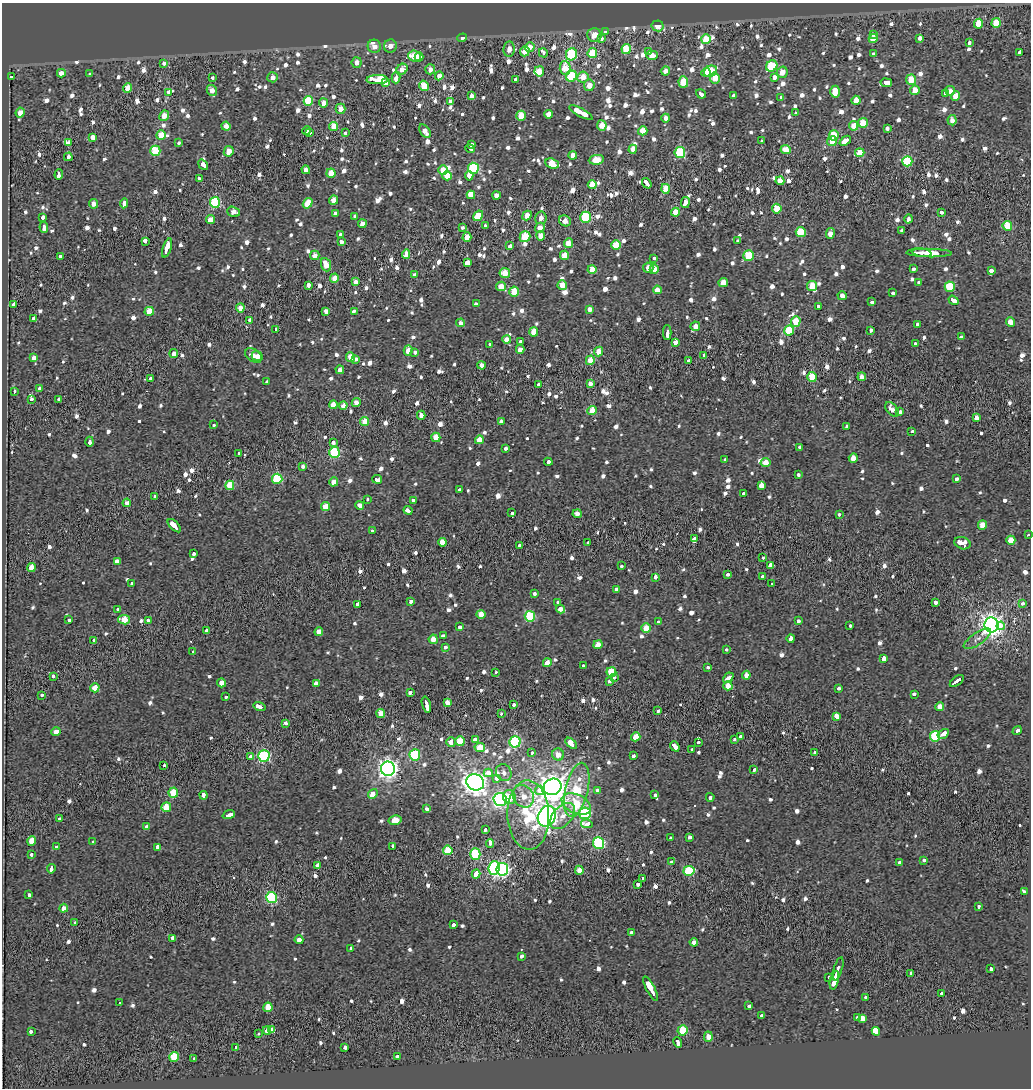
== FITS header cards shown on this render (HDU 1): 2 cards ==
NAXIS1  =                 1029
NAXIS2  =                 1086

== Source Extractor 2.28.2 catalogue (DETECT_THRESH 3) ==
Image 1029 x 1086 px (HDU 1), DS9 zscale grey, 1 PNG px = 1 image px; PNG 1033 x 1090 px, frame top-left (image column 1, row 1086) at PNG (2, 3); each listed source drawn as its Kron ellipse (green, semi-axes under 4 px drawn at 4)
Background -0.0786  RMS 0.052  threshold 0.157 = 3 sigma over >= 5 px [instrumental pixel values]
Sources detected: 1145; of the 1145, the 500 brightest by FLUX_AUTO listed and drawn (645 fainter detections omitted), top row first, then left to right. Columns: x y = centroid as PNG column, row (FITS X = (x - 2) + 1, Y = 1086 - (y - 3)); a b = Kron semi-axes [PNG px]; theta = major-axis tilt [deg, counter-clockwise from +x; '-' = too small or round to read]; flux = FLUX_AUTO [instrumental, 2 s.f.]
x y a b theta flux
996 23 5 4 - 84
978 24 5 4 - 82
658 26 6 5 - 39
605 31 3 3 - 38
874 34 3 3 - 51
594 35 7 7 - 46
462 38 5 3 - 35
920 38 3 3 - 81
601 39 3 3 - 41
706 39 5 5 - 120
873 39 4 4 - 54
970 43 3 3 - 26
374 46 7 6 - 25
390 46 6 6 - 28
530 47 5 5 - 42
509 49 8 5 82 29
626 49 5 4 - 120
525 51 5 4 - 42
649 52 3 3 - 25
1020 52 3 3 - 160
543 53 4 3 - 32
592 53 5 4 - 94
571 54 6 5 - 280
873 54 4 3 - 32
652 55 6 4 -1 43
414 56 6 5 - 75
419 57 4 4 - 31
164 63 3 3 - 37
357 63 5 5 - 22
772 66 6 5 - 170
565 68 7 5 -85 76
402 69 6 5 - 37
430 69 5 5 - 27
539 71 5 4 - 65
665 71 5 4 - 24
710 71 7 5 29 120
706 72 4 4 - 55
782 72 6 5 - 44
61 73 4 4 - 25
90 74 4 3 - 29
439 76 4 4 - 28
571 76 6 5 - 200
12 77 3 3 - 39
272 77 5 5 - 25
583 77 6 5 - 47
774 77 4 3 - 150
213 78 3 3 - 36
396 78 6 3 76 66
715 78 5 5 - 55
515 79 4 3 - 52
377 80 11 4 1 340
911 80 5 5 - 78
683 82 5 5 - 95
385 83 4 4 - 28
886 83 6 4 -9 300
589 85 5 5 - 40
424 86 5 4 - 100
128 88 5 4 - 73
212 90 6 5 - 29
915 90 5 4 - 50
950 91 5 5 - 22
169 92 3 3 - 150
835 92 6 5 - 68
945 93 4 3 - 46
701 94 5 3 - 120
471 96 4 3 - 21
734 96 3 3 - 59
955 96 4 4 - 51
781 98 4 3 - 40
856 100 4 4 - 44
308 101 5 4 - 170
450 101 3 3 - 24
324 103 4 4 - 31
340 109 5 5 - 33
20 113 5 4 - 37
581 113 13 3 -28 380
795 113 3 3 - 38
548 114 4 4 - 35
164 116 5 5 - 42
521 116 5 4 - 74
666 118 4 4 - 22
952 120 5 4 - 22
863 123 5 5 - 77
226 126 4 4 - 25
334 126 4 4 - 76
602 126 5 4 - 49
854 126 5 4 - 43
887 128 3 3 - 56
307 130 4 3 - 22
425 131 7 4 -57 28
643 131 5 4 - 66
310 133 3 3 - 50
345 133 3 3 - 29
161 135 5 4 - 70
834 135 5 5 - 110
92 137 3 3 - 370
762 141 3 3 - 30
832 141 5 5 - 36
845 141 6 3 41 230
69 143 4 3 - 46
179 143 3 3 - 27
472 145 4 3 - 57
470 149 5 3 - 24
633 149 4 4 - 29
786 150 5 4 - 42
155 151 5 5 - 180
229 151 5 4 - 36
680 152 5 5 - 300
860 153 4 4 - 60
573 155 4 4 - 28
68 157 4 3 - 630
596 160 7 5 6 60
907 161 5 5 - 220
552 164 7 5 -25 79
203 165 6 3 -53 68
473 168 5 5 - 260
306 170 4 4 - 30
443 170 5 4 - 52
331 173 4 4 - 53
59 174 5 3 - 240
447 176 4 4 - 80
469 176 5 4 - 77
199 178 3 3 - 99
780 181 4 4 - 42
647 183 6 3 -53 130
592 184 4 4 - 62
665 189 5 4 - 72
471 195 4 3 - 850
496 195 4 4 - 30
333 200 4 4 - 34
215 202 5 5 - 260
685 202 5 4 - 210
124 203 5 3 - 78
308 203 6 4 57 79
94 204 4 4 - 24
777 209 5 4 - 74
234 212 6 5 - 30
675 212 4 4 - 46
942 212 3 3 - 49
335 214 4 3 - 240
527 215 5 4 - 46
355 216 4 3 - 30
478 216 6 3 57 530
586 217 5 5 - 240
43 218 4 3 - 44
541 218 6 5 - 27
211 219 4 4 - 40
909 219 4 3 - 76
565 221 6 5 - 31
362 224 4 4 - 33
485 226 3 3 - 31
1007 226 5 5 - 100
44 227 5 3 - 130
462 228 3 3 - 36
540 228 5 4 - 34
902 231 3 3 - 30
801 232 5 5 - 120
340 234 3 3 - 49
830 234 5 4 - 28
541 236 5 4 - 42
467 237 5 4 - 59
525 237 5 5 - 100
738 240 3 3 - 34
145 241 4 3 - 120
341 241 4 3 - 49
568 243 5 4 - 43
510 245 3 3 - 67
616 245 5 4 - 77
167 248 10 3 72 210
922 253 10 3 -10 350
929 253 22 3 -1 530
406 254 5 4 - 62
315 255 5 4 - 29
565 255 5 4 - 47
60 256 3 3 - 29
749 256 5 5 - 170
654 258 3 3 - 25
467 262 4 3 - 230
326 265 7 5 -69 54
648 268 5 5 - 26
592 269 4 4 - 56
654 269 5 4 - 55
914 269 3 3 - 69
991 271 4 3 - 130
505 273 5 5 - 60
415 275 4 3 - 43
334 278 5 4 - 45
356 282 4 4 - 22
723 282 5 4 - 49
919 282 3 3 - 48
308 285 3 3 - 65
562 285 5 4 - 48
501 286 5 4 - 49
812 286 5 5 - 68
950 287 5 5 - 130
657 290 4 4 - 34
514 291 5 5 - 74
893 293 4 3 - 31
842 296 5 4 - 22
954 300 5 3 - 100
872 302 3 3 - 56
14 304 3 3 - 97
476 304 4 3 - 26
818 306 4 3 - 31
240 308 4 4 - 42
590 309 4 4 - 23
149 311 4 4 - 63
326 311 4 4 - 22
354 311 4 3 - 70
34 319 4 3 - 270
250 320 4 3 - 100
796 321 5 5 - 67
1011 322 5 4 - 31
460 323 4 4 - 23
917 324 3 3 - 21
695 326 4 4 - 27
276 329 3 3 - 43
870 330 3 3 - 46
789 331 5 5 - 140
534 332 5 4 - 53
667 333 7 3 -90 170
961 337 3 3 - 25
507 339 4 4 - 33
520 342 3 3 - 44
676 342 3 3 - 370
915 343 3 3 - 76
489 344 3 3 - 22
520 349 4 4 - 24
408 350 5 4 - 38
599 351 5 4 - 46
415 352 4 3 - 42
174 354 4 4 - 22
254 355 9 6 -31 27
704 355 3 3 - 24
257 356 6 4 -22 33
351 357 5 4 - 47
34 358 4 4 - 25
355 359 4 4 - 25
590 360 5 4 - 62
689 360 4 3 - 99
481 365 4 4 - 23
340 370 4 4 - 25
812 377 5 4 - 98
862 377 4 4 - 30
151 379 3 3 - 47
267 382 3 3 - 38
590 383 4 4 - 27
538 384 3 3 - 36
40 388 3 3 - 60
14 391 3 3 - 260
31 399 3 3 - 21
59 400 4 3 - 52
356 403 5 4 - 26
333 405 4 4 - 36
343 405 4 4 - 25
892 409 8 5 -50 25
592 411 4 4 - 62
900 412 3 3 - 70
421 415 4 4 - 25
976 418 4 3 - 400
365 422 4 4 - 75
501 422 3 3 - 43
213 425 3 3 - 37
847 426 4 3 - 23
912 432 4 3 - 40
436 437 5 4 - 61
479 440 4 4 - 47
90 442 5 3 - 60
333 442 4 3 - 33
800 447 4 3 - 34
505 448 3 3 - 46
334 452 5 5 - 250
239 453 3 3 - 25
853 458 5 4 - 35
725 460 4 3 - 26
548 462 4 3 - 310
766 463 5 4 - 42
303 466 3 3 - 33
798 475 3 3 - 24
277 479 5 5 - 220
377 479 5 3 - 85
956 479 4 3 - 40
334 482 4 4 - 37
230 485 5 4 - 77
761 486 3 3 - 750
459 489 3 3 - 23
744 494 3 3 - 120
154 497 3 3 - 59
367 500 3 3 - 23
413 500 3 3 - 35
127 503 4 4 - 23
360 505 4 3 - 60
326 507 4 4 - 62
408 510 4 3 - 60
512 513 3 3 - 110
577 514 4 4 - 21
839 514 3 3 - 24
982 525 4 4 - 48
174 526 8 3 -45 210
372 531 4 3 - 27
1028 535 3 3 - 45
694 539 4 3 - 900
1011 540 4 4 - 57
442 542 4 4 - 47
588 542 3 3 - 21
962 543 8 6 -19 320
519 545 3 3 - 44
194 553 3 3 - 38
763 558 3 3 - 47
117 562 4 3 - 220
622 566 3 3 - 35
771 566 4 4 - 660
31 567 4 4 - 43
727 574 3 3 - 37
763 576 3 3 - 49
655 577 4 3 - 27
132 584 4 3 - 37
772 584 3 3 - 26
616 590 4 3 - 35
535 594 3 3 - 36
411 601 3 3 - 140
558 602 3 3 - 33
935 602 4 3 - 48
1022 603 3 3 - 49
358 604 3 3 - 65
560 609 4 3 - 130
118 610 4 3 - 37
481 614 4 4 - 43
530 616 5 5 - 230
69 620 4 3 - 34
124 620 6 4 -9 67
148 621 3 3 - 44
798 621 3 3 - 54
658 622 3 3 - 48
991 625 7 7 - 2600
850 626 3 3 - 24
1001 626 4 3 - 35
460 627 3 3 - 31
646 628 4 4 - 68
206 630 3 3 - 30
319 632 4 4 - 29
443 636 4 3 - 83
791 638 4 3 - 95
433 639 5 4 - 36
977 639 16 6 34 21
94 640 3 3 - 31
598 645 5 4 - 43
445 647 3 3 - 34
726 649 3 3 - 27
193 652 3 3 - 50
884 658 4 3 - 100
547 663 4 4 - 32
583 666 3 3 - 21
707 667 3 3 - 55
495 672 3 3 - 77
611 672 5 5 - 120
746 675 4 4 - 31
53 676 3 3 - 27
614 678 3 3 - 24
728 678 6 3 42 110
609 681 3 3 - 37
957 681 8 3 36 210
222 683 4 4 - 40
316 684 3 3 - 430
728 686 4 4 - 38
95 688 5 4 - 62
838 689 3 3 - 46
410 692 3 3 - 75
914 694 3 3 - 95
42 695 3 3 - 29
226 697 4 3 - 23
447 702 4 4 - 27
426 705 8 3 -74 270
514 705 3 3 - 51
259 707 6 3 -19 100
940 707 4 4 - 44
658 711 3 3 - 21
381 713 4 4 - 44
501 714 3 3 - 24
836 717 4 3 - 190
286 723 3 3 - 45
1017 731 5 3 - 43
56 732 4 4 - 29
943 734 6 3 31 130
935 736 5 5 - 250
636 737 4 4 - 62
740 737 3 3 - 38
475 739 4 3 - 35
735 740 3 3 - 28
460 741 5 5 - 100
451 742 5 4 - 24
515 742 5 5 - 400
698 742 3 3 - 28
571 743 7 4 -42 57
675 746 5 3 - 470
480 748 5 4 - 65
692 750 3 3 - 29
815 752 4 3 - 52
532 753 3 3 - 26
558 754 6 6 - 35
415 755 5 5 - 200
264 756 5 5 - 490
634 756 3 3 - 53
250 757 3 3 - 41
164 765 3 3 - 23
388 769 7 7 - 1800
754 770 3 3 - 41
488 773 4 4 - 56
504 773 9 7 -59 21
497 778 3 3 - 41
475 782 9 8 - 3100
553 787 9 8 - 4300
540 790 5 4 - 92
577 790 28 11 77 220
597 790 3 3 - 33
173 792 5 4 - 93
373 794 5 4 - 130
203 795 4 3 - 41
655 795 4 3 - 53
523 796 12 10 -57 43
509 797 7 6 - 84
710 797 4 3 - 29
500 799 6 6 - 880
576 804 15 9 -25 130
166 807 5 4 - 76
426 809 4 3 - 280
585 813 6 6 - 240
229 815 6 3 18 110
528 815 35 21 -88 290
547 816 10 8 64 2300
563 816 15 9 49 41
60 819 3 3 - 36
395 820 6 4 14 43
587 824 6 4 -8 68
147 827 4 4 - 25
485 829 3 3 - 39
689 837 3 3 - 73
670 838 3 3 - 33
32 841 5 4 - 66
93 841 3 3 - 73
490 843 4 3 - 25
598 843 6 5 - 390
57 846 3 3 - 26
393 846 4 3 - 37
157 847 3 3 - 72
448 850 5 5 - 98
32 854 3 3 - 42
475 854 5 5 - 200
924 860 3 3 - 35
672 861 3 3 - 42
900 863 3 3 - 27
318 865 4 3 - 650
494 868 7 5 86 520
51 869 5 3 - 60
502 869 6 6 - 780
579 870 5 4 - 49
689 871 5 5 - 190
476 874 4 3 - 260
643 879 3 3 - 42
638 884 3 3 - 39
1025 892 4 3 - 67
29 895 3 3 - 33
271 898 5 5 - 320
979 906 3 3 - 27
64 908 4 4 - 29
75 923 4 3 - 34
454 925 3 3 - 77
631 933 4 3 - 34
173 938 4 3 - 41
299 940 4 4 - 24
694 942 4 4 - 25
351 948 4 3 - 44
521 956 4 3 - 60
838 969 12 3 73 370
991 969 4 3 - 44
911 973 3 3 - 73
829 977 3 3 - 27
834 980 9 3 76 210
650 989 14 4 -62 350
941 993 3 3 - 54
866 997 3 3 - 33
119 1003 3 3 - 53
749 1006 3 3 - 57
268 1007 5 4 - 63
762 1016 4 3 - 100
858 1018 3 3 - 51
862 1018 4 4 - 230
272 1030 4 3 - 980
682 1030 5 5 - 100
31 1031 3 3 - 40
267 1031 4 3 - 23
876 1031 4 3 - 3200
259 1034 3 3 - 24
708 1037 5 4 - 32
678 1043 5 3 - 100
236 1047 4 3 - 41
345 1047 3 3 - 120
174 1057 5 5 - 96
398 1057 3 3 - 49
194 1059 3 3 - 28
At the frame edge (FLAGS 8, measured only in part): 1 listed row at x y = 1028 535
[645 fainter detections neither listed nor drawn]